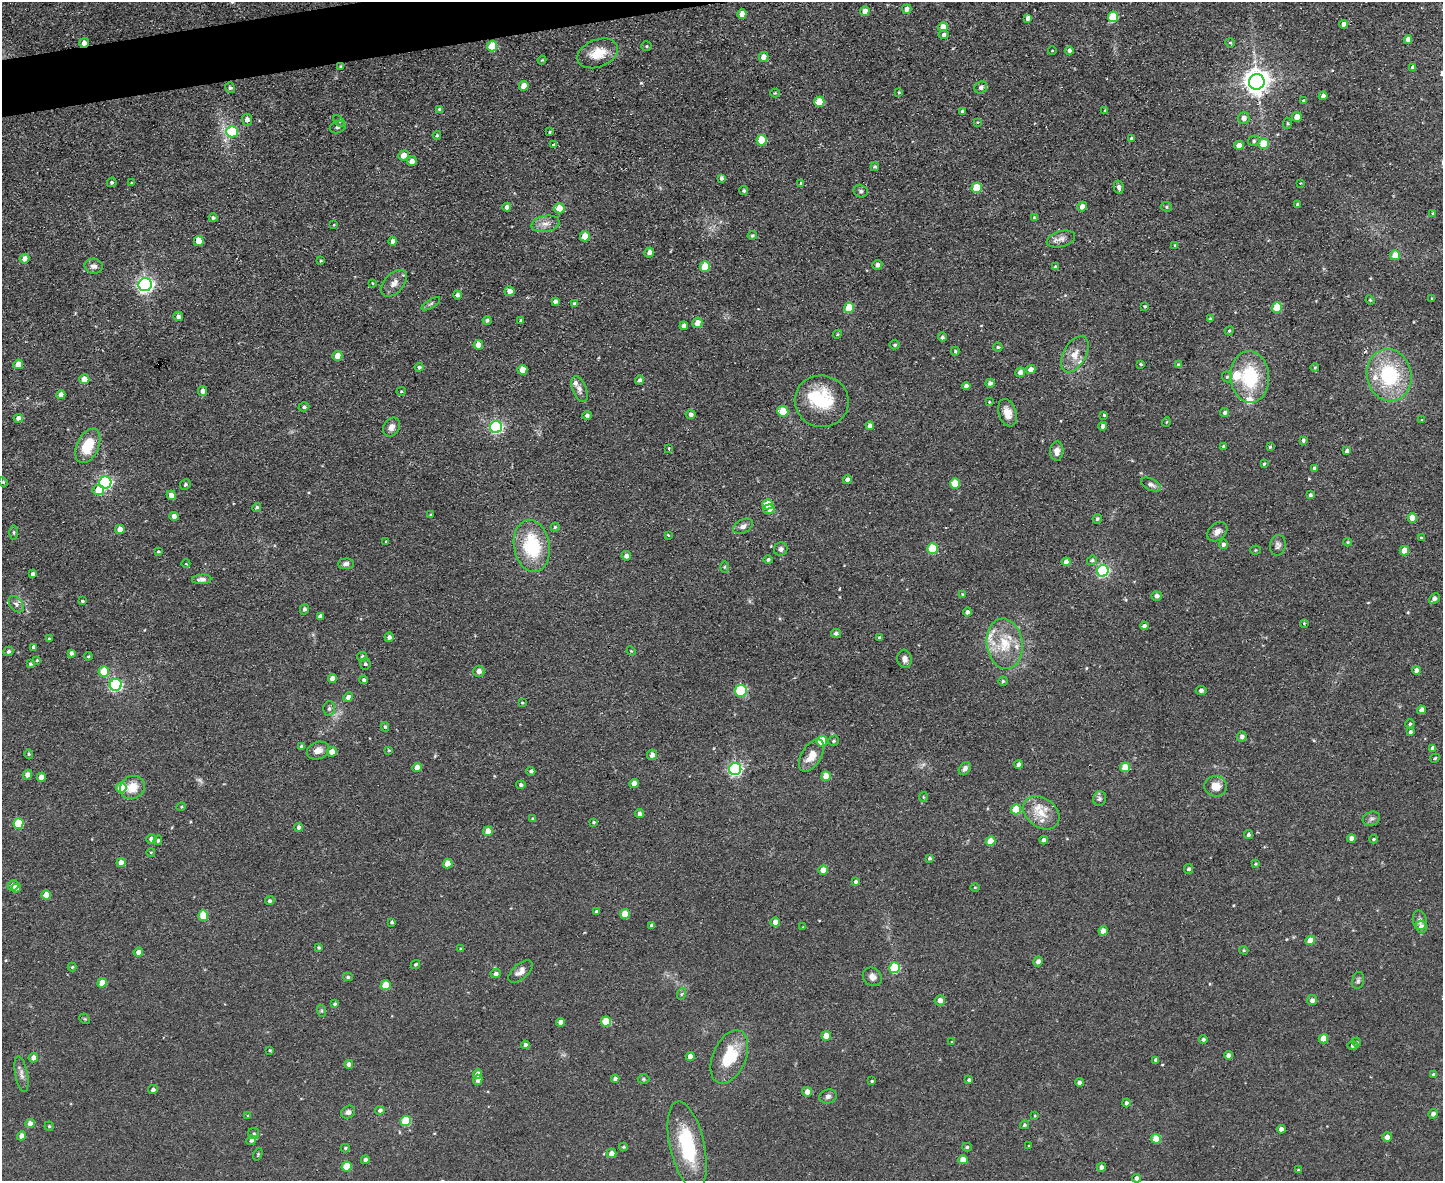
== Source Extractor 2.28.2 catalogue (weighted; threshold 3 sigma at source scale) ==
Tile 8 of 3 x 4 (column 2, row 3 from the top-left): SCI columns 1681-3121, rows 1180-2358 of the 4693 x 4717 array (HDU 1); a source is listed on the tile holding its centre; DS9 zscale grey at full resolution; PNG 1445 x 1183 px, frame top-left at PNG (2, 2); each listed source drawn as its Kron ellipse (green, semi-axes under 4 px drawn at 4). Shown black and unused: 2% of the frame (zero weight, under 2 of 3 exposures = <1% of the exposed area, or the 3 px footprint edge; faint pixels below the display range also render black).
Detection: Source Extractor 2.28.2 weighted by HDU 2 'WHT'; one run over the whole footprint, this tile lists its part. Background 0.0555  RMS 0.0087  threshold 0.039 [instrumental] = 3 sigma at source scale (4.5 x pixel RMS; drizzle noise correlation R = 1.50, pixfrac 1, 0.05/0.05 arcsec/px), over >= 5 px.
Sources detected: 399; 2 too faint to see at this stretch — neither listed nor drawn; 10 inside a brighter listed object's ellipse — not listed separately; the other 387 listed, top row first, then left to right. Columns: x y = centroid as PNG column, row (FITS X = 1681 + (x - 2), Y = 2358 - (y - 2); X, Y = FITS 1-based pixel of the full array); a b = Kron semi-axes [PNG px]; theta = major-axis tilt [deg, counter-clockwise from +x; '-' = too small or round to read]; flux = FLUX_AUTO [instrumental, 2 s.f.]
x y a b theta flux
907 9 5 4 - 4.7
865 11 5 4 - 6
742 14 5 4 - 7.7
1113 17 5 5 - 41
1028 18 4 4 - 3.3
1344 24 4 4 - 4
943 27 5 4 - 9.5
944 34 5 4 - 3.1
1408 40 4 4 - 4.8
84 43 5 4 - 4.4
1230 43 5 4 - 1.1
492 46 5 5 - 25
646 46 5 4 - 1.1
1052 51 4 3 - 0.6
1069 51 4 4 - 2.5
598 53 21 13 22 19
764 57 5 4 - 7.2
542 60 4 3 - 0.91
341 66 4 3 - 0.94
1413 67 4 4 - 2.5
1257 82 8 7 - 910
524 86 5 5 - 9.7
981 87 6 5 - 3.4
230 88 5 5 - 1.6
899 92 4 3 - 0.85
775 93 4 4 - 0.83
1323 96 4 4 - 4.6
1304 100 4 4 - 1.5
819 102 5 5 - 20
439 109 4 3 - 1.4
1105 110 4 4 - 0.82
962 111 3 3 - 1.2
1297 117 5 4 - 8
1244 118 6 6 - 5.5
247 120 6 5 - 3.7
339 121 7 4 -46 1.4
977 122 4 3 - 0.73
1287 123 5 4 - 1.1
338 127 8 6 20 2
232 132 6 5 - 47
550 132 4 3 - 1.4
437 135 4 3 - 1.4
1132 139 4 3 - 2.4
761 140 5 5 - 27
1254 141 6 5 - 1.7
553 144 3 3 - 2.8
1264 144 5 5 - 24
1239 145 5 4 - 6.2
404 155 5 5 - 9.5
412 161 5 5 - 5.5
875 167 4 4 - 1.3
721 178 4 3 - 2.1
112 182 5 4 - 1.7
132 183 3 3 - 1
801 183 4 4 - 0.89
1300 183 2 2 - 0.67
1119 187 6 5 - 2.6
977 188 5 5 - 31
744 191 4 4 - 1.6
861 191 7 6 - 2
1297 204 3 3 - 1.6
1082 206 5 4 - 5.3
507 207 4 4 - 3
1166 207 6 4 -23 1.4
559 208 5 5 - 15
1433 213 3 3 - 0.8
1034 217 4 4 - 0.78
213 218 4 4 - 2.1
546 224 14 8 10 6.5
334 225 3 2 - 0.74
752 235 4 4 - 1.5
585 236 5 5 - 16
1061 239 14 8 16 5.6
199 241 5 5 - 12
393 241 4 4 - 3
1175 245 4 4 - 1.1
649 252 5 4 - 4.7
1395 255 5 4 - 14
24 259 5 4 - 5.5
321 261 3 3 - 0.92
877 265 5 5 - 3.8
94 266 9 7 -10 4
705 267 5 5 - 22
1055 267 4 3 - 8.5
372 283 4 2 - 0.52
394 283 16 9 48 6.6
145 285 6 6 - 300
509 291 5 5 - 4.9
457 295 4 4 - 2.6
1432 299 4 4 - 0.85
1370 300 5 4 - 0.9
555 301 4 4 - 2.7
431 304 10 4 32 2
574 304 4 4 - 1.8
1145 306 3 3 - 1
1277 307 5 5 - 27
849 308 5 5 - 28
178 316 4 4 - 3.1
1210 319 3 3 - 1.1
487 320 4 4 - 1.8
521 321 4 3 - 1.9
697 323 5 5 - 8.6
684 326 4 4 - 4.9
1229 331 5 4 - 1.3
837 334 5 4 - 1
942 337 5 4 - 1.7
895 344 5 5 - 1.4
478 345 4 4 - 7.9
998 347 4 4 - 1.1
955 351 4 4 - 1.2
1075 354 20 11 61 12
337 356 5 5 - 9.3
18 364 5 4 - 9.2
1141 364 4 3 - 2.8
1178 365 4 3 - 1.8
419 367 4 3 - 1.6
1315 367 4 4 - 0.97
522 370 5 5 - 11
1031 370 5 4 - 6.7
1020 372 5 4 - 3.9
1389 375 26 22 -77 70
1227 377 6 5 - 1.4
1250 377 26 19 -87 53
84 379 5 5 - 9.8
640 380 4 4 - 2.6
990 383 4 4 - 3
966 386 4 4 - 4
579 389 13 7 -68 4.3
202 391 5 4 - 3.5
401 391 5 4 - 1
61 395 4 4 - 6.2
822 401 27 26 - 46
989 402 4 3 - 0.83
304 407 5 4 - 2
783 411 5 5 - 22
1007 413 14 9 -73 9.1
1225 413 4 4 - 2.3
691 414 5 4 - 2.9
587 415 5 4 - 2.2
1104 415 3 3 - 1.4
18 418 5 4 - 4.8
1422 420 4 3 - 1.1
1166 422 5 3 - 0.79
870 426 4 4 - 4.3
1103 426 4 4 - 3.4
392 427 10 8 56 4.8
496 427 6 6 - 140
1303 440 4 3 - 1.6
88 446 18 11 65 27
1224 447 4 4 - 1.8
1270 447 3 3 - 1.1
669 448 3 3 - 1.5
1057 451 9 7 87 5
1347 451 4 4 - 3.1
1264 464 3 3 - 1.1
1315 468 4 4 - 3.1
847 479 4 4 - 3.6
3 482 5 4 - 1
105 483 6 6 - 180
955 483 5 5 - 20
185 485 6 5 - 1.6
1151 485 11 5 -25 3.3
98 490 6 5 - 17
171 495 5 4 - 6.2
1310 495 4 4 - 2
767 504 5 5 - 21
257 507 4 4 - 1.5
769 509 6 5 - 4.2
431 515 4 3 - 0.92
174 516 4 4 - 4.5
1412 518 5 4 - 13
1097 519 5 4 - 1.6
743 526 10 6 28 3.8
555 527 4 4 - 1.2
120 529 5 4 - 7
1217 532 11 8 41 5.2
14 533 7 3 -90 1.3
668 535 3 3 - 1.6
1421 538 3 3 - 0.8
386 542 3 3 - 1.1
1348 542 4 4 - 0.94
1223 544 5 4 - 2.7
1278 545 10 8 81 3.1
532 546 26 18 -80 54
932 548 5 5 - 33
781 549 7 6 - 2.6
1255 550 5 4 - 1.1
1404 551 5 5 - 14
158 552 3 3 - 0.89
626 556 5 4 - 4.2
768 560 4 4 - 1.9
1092 560 5 4 - 1.6
1066 562 4 4 - 6.7
186 564 4 3 - 0.63
346 564 8 5 5 3.2
724 567 6 4 89 1
1103 571 6 5 - 130
33 574 4 4 - 2.6
202 579 10 4 4 3.1
962 594 3 3 - 0.74
1157 596 5 5 - 3.4
1434 599 6 4 43 3.9
82 601 4 3 - 1.1
16 604 9 6 -52 3.2
304 609 5 4 - 1.9
967 612 4 4 - 2.7
320 616 4 4 - 3
1304 623 4 4 - 0.8
1144 626 4 4 - 2.8
836 633 5 4 - 2
389 637 5 4 - 3.1
879 638 4 3 - 1.9
49 639 3 3 - 1.4
1005 644 25 18 -83 29
34 647 4 4 - 2.6
8 651 5 4 - 1.9
631 651 5 4 - 0.83
71 653 4 4 - 2.3
88 656 4 3 - 0.93
362 657 5 5 - 2
905 659 9 7 -84 5
37 660 4 3 - 0.76
30 664 4 4 - 1.5
365 664 6 5 - 1.8
1416 670 4 4 - 4
104 671 5 5 - 22
479 671 5 5 - 5
332 678 4 4 - 5.5
364 680 4 4 - 1.8
1003 681 4 4 - 1.3
116 685 6 6 - 150
1201 690 5 4 - 2.3
741 691 6 5 - 37
348 697 5 4 - 4.1
522 703 3 2 - 0.73
329 709 7 5 87 2.2
1422 710 4 4 - 4
1410 724 5 4 - 1.5
385 727 5 4 - 1.3
1410 732 4 3 - 1.9
1242 737 5 5 - 3.3
822 741 5 5 - 27
834 741 6 5 - 1.5
302 746 4 3 - 2.1
1433 748 4 4 - 3.5
389 750 3 3 - 0.83
318 751 11 8 19 6.4
332 752 5 5 - 6.9
29 754 5 4 - 1.2
652 755 5 5 - 4.1
811 755 18 10 59 12
1435 758 5 4 - 1.2
1019 765 4 4 - 3.3
1125 767 5 5 - 19
417 768 4 4 - 7.3
965 768 7 5 50 3.3
735 769 6 6 - 180
531 771 4 4 - 2.3
27 775 5 4 - 4.5
826 776 5 5 - 11
41 777 4 4 - 6.1
634 784 5 4 - 7
521 785 4 4 - 2
1216 786 11 10 - 10
132 787 13 11 30 15
121 788 5 5 - 22
923 797 5 3 - 0.75
1100 799 7 6 - 2.4
181 807 5 3 - 0.92
1016 809 5 5 - 23
1041 813 20 14 -37 17
639 814 4 4 - 2.8
533 819 4 4 - 1.1
1371 819 9 7 20 2.6
593 822 4 3 - 1.1
18 823 5 5 - 32
299 827 4 4 - 2.9
488 831 5 4 - 9.7
1248 835 4 4 - 1.9
151 839 5 4 - 4.1
1351 839 4 4 - 5
1374 839 4 3 - 1.1
158 840 5 3 - 1.3
1044 840 4 4 - 3.3
990 841 5 4 - 16
151 852 4 3 - 0.69
929 858 4 3 - 1.5
121 863 4 4 - 9
448 864 5 4 - 14
1255 864 4 3 - 0.95
1189 869 5 4 - 1.8
823 870 5 4 - 9.4
855 882 4 4 - 2
13 885 5 5 - 6.2
975 887 5 3 - 0.79
16 888 5 4 - 6.5
46 895 5 4 - 10
270 901 5 4 - 1.9
596 911 4 3 - 1.3
625 914 5 4 - 12
203 916 5 5 - 23
1420 920 10 7 -79 3.2
392 922 3 3 - 1.5
775 922 4 4 - 6.9
652 925 4 4 - 2
803 927 4 3 - 0.91
1421 927 6 5 - 5.9
1103 931 4 4 - 7.7
1310 941 5 4 - 12
319 948 4 4 - 1.3
461 949 4 3 - 1.2
1244 950 4 3 - 1.2
138 952 4 4 - 5.7
1038 961 5 4 - 3.4
415 965 5 4 - 1.5
72 967 4 4 - 1.1
894 968 5 5 - 59
520 971 15 7 40 5.7
496 974 5 4 - 3
348 977 5 4 - 1.4
872 977 10 8 -41 5
1358 980 9 5 78 2.2
102 983 5 4 - 13
386 985 5 5 - 23
681 994 6 4 70 1.3
940 1000 5 5 - 5.2
1312 1000 5 5 - 3.4
335 1004 4 4 - 1.4
322 1011 6 4 -72 1.5
85 1019 6 4 -43 1.1
606 1021 5 5 - 30
560 1022 4 4 - 6
826 1036 5 4 - 12
1323 1039 5 4 - 12
1203 1040 4 4 - 1.7
952 1042 3 3 - 0.71
1357 1042 4 4 - 1.2
525 1045 4 4 - 2.7
1353 1045 5 4 - 2.9
270 1050 3 3 - 1
1228 1055 4 4 - 4
690 1056 4 4 - 5.4
729 1057 28 16 67 35
33 1058 5 4 - 5.6
1156 1060 4 4 - 2.5
349 1064 4 4 - 3.9
21 1074 18 6 -79 4.7
477 1074 4 4 - 6
1433 1074 4 3 - 1
615 1079 4 4 - 2.6
643 1079 6 5 - 1.2
478 1080 5 4 - 4.2
969 1080 4 3 - 2.2
872 1081 4 3 - 1.1
1079 1082 4 4 - 2.5
153 1089 5 4 - 2.8
807 1092 5 4 - 6.2
828 1096 9 7 15 3
1126 1103 4 4 - 2
380 1110 5 4 - 2.4
348 1112 7 6 - 2.9
1433 1114 5 4 - 3.7
248 1116 4 4 - 0.85
1035 1116 4 3 - 0.93
406 1121 5 5 - 37
30 1124 4 4 - 6.3
1024 1125 4 4 - 1.4
49 1126 4 4 - 1.2
1281 1129 4 4 - 4.2
254 1134 5 5 - 1.6
21 1136 5 4 - 4.2
1387 1137 5 4 - 5.6
1156 1139 5 5 - 17
251 1140 5 4 - 2.4
687 1145 45 17 -77 63
1029 1146 3 2 - 0.59
623 1147 4 4 - 1
967 1147 5 4 - 1.1
345 1148 4 4 - 1.2
611 1153 5 4 - 7.3
258 1154 6 4 71 1.1
365 1160 4 4 - 3.3
963 1160 5 4 - 9.6
346 1166 5 5 - 25
1101 1167 4 4 - 3.2
1298 1170 4 3 - 0.94
1137 1178 4 4 - 3.3
Overlapping masked pixels (flux is a lower limit): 1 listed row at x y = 84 43